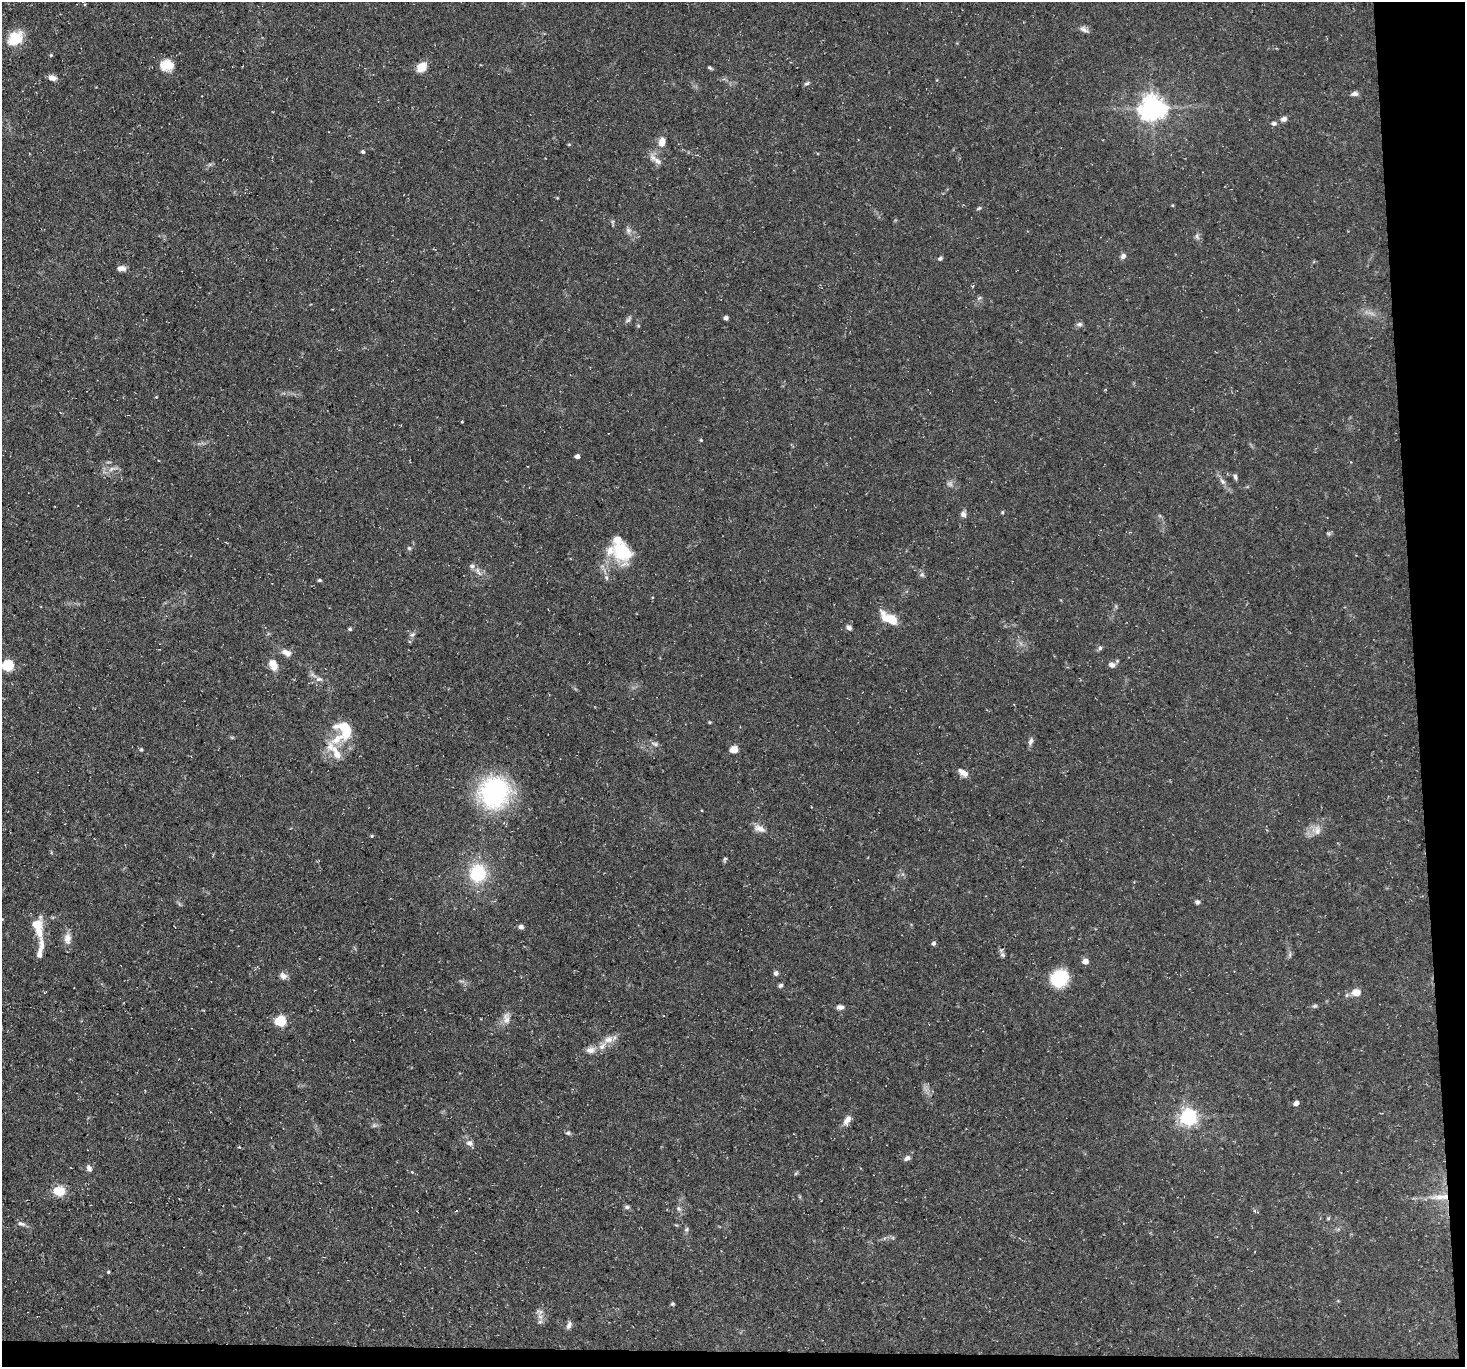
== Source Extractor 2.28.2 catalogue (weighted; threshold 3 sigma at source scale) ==
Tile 9 of 3 x 3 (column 3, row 3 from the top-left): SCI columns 2928-4390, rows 145-1509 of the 4390 x 4362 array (HDU 1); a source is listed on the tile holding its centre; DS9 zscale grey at full resolution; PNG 1467 x 1369 px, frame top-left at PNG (2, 2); no overlay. Shown black and unused: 5% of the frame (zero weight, under 3 of 5 exposures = <1% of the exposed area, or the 3 px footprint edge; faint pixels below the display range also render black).
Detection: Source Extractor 2.28.2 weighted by HDU 2 'WHT'; one run over the whole footprint, this tile lists its part. Background 0.118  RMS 0.0048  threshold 0.0217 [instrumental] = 3 sigma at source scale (4.5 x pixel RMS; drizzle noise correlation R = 1.50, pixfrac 1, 0.05/0.05 arcsec/px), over >= 5 px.
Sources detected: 111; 1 too faint to see at this stretch — not listed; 7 inside a brighter listed object's ellipse — not listed separately; the other 103 listed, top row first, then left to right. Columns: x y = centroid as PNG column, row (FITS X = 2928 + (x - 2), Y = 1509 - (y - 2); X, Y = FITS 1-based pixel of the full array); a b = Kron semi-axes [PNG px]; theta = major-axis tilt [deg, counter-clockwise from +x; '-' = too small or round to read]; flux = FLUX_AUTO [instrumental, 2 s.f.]
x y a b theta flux
1084 30 13 5 -27 1.8
15 38 21 16 37 11
51 55 4 4 - 0.53
167 66 17 13 -39 6.5
422 67 11 9 42 6
710 68 6 4 -44 0.71
52 78 10 7 -14 2.4
807 83 8 5 19 0.9
1354 94 9 6 1 1.6
1152 108 8 8 - 490
1284 119 7 6 - 1.8
1274 123 7 6 - 1.1
662 142 11 8 80 3.9
569 144 5 3 - 0.42
363 152 4 3 - 0.86
658 161 14 6 -44 2.7
979 208 6 4 44 0.63
628 230 7 6 - 1.4
1197 236 7 4 71 0.96
1123 256 7 6 - 1.6
940 258 5 4 - 1
121 268 8 6 3 2.7
629 318 9 3 85 0.95
726 318 4 4 - 1.8
1079 324 8 6 4 1.3
638 326 5 3 - 0.43
1105 389 4 3 - 0.39
156 397 4 3 - 0.36
462 422 3 2 - 0.39
701 440 4 4 - 0.48
577 456 4 4 - 1.9
111 469 9 4 42 1.5
1235 477 8 4 -81 1
1223 481 10 5 -42 1.7
1002 512 5 4 - 0.51
963 514 8 7 - 1.8
409 548 5 5 - 0.71
623 551 28 20 -60 20
472 566 7 6 - 1.3
922 575 6 5 - 1.1
607 578 6 4 -70 0.8
319 580 5 4 - 0.65
889 618 19 8 -30 11
849 628 7 5 -50 1.5
350 629 5 4 - 0.67
412 635 7 5 50 1.2
1100 648 5 5 - 0.98
286 653 13 7 -24 3.2
273 665 13 9 -69 4.9
1112 665 9 7 -22 2.2
8 666 6 5 - 45
319 679 10 6 2 1.9
346 732 23 14 64 9.9
1031 741 10 6 69 1.5
655 744 6 4 -90 0.85
141 749 4 4 - 0.63
734 749 5 5 - 11
337 753 25 10 -58 7.5
963 773 13 6 -31 3.2
494 793 29 27 60 70
760 829 15 8 -21 3.3
1317 830 14 8 90 3.2
372 836 4 3 - 0.51
725 859 7 4 56 0.69
478 873 21 19 86 22
1197 902 6 5 - 0.99
37 924 17 14 76 7.5
521 927 6 5 - 1.5
67 938 14 9 -89 3.9
933 943 5 5 - 1.2
40 949 38 8 82 6.3
1002 955 7 6 - 1.1
1085 961 5 5 - 3.9
776 973 6 6 - 1.4
283 976 10 8 -30 2.2
1059 978 14 11 32 30
781 985 6 4 43 1
1356 992 9 7 3 4.9
1315 1006 8 4 8 0.85
840 1007 9 6 -5 1.8
506 1020 12 8 -83 3.2
280 1021 6 5 - 33
608 1040 14 9 8 3.8
590 1050 12 9 6 3
1296 1103 4 4 - 2.8
1188 1117 7 6 - 180
847 1120 14 7 56 3
568 1133 6 5 - 0.84
470 1143 10 7 -22 2.1
239 1147 4 3 - 0.37
907 1158 9 6 34 1.7
89 1168 9 6 -60 1.6
412 1172 4 4 - 0.39
59 1191 9 7 -15 12
1442 1197 24 7 2 5.4
627 1207 6 6 - 0.98
678 1208 7 4 -71 0.9
21 1224 11 5 -16 1.5
687 1230 7 5 57 0.92
108 1272 4 3 - 0.59
672 1304 5 4 - 0.64
540 1322 6 6 - 1.1
569 1325 10 5 69 1.7
Overlapping masked pixels (flux is a lower limit): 1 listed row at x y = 1442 1197